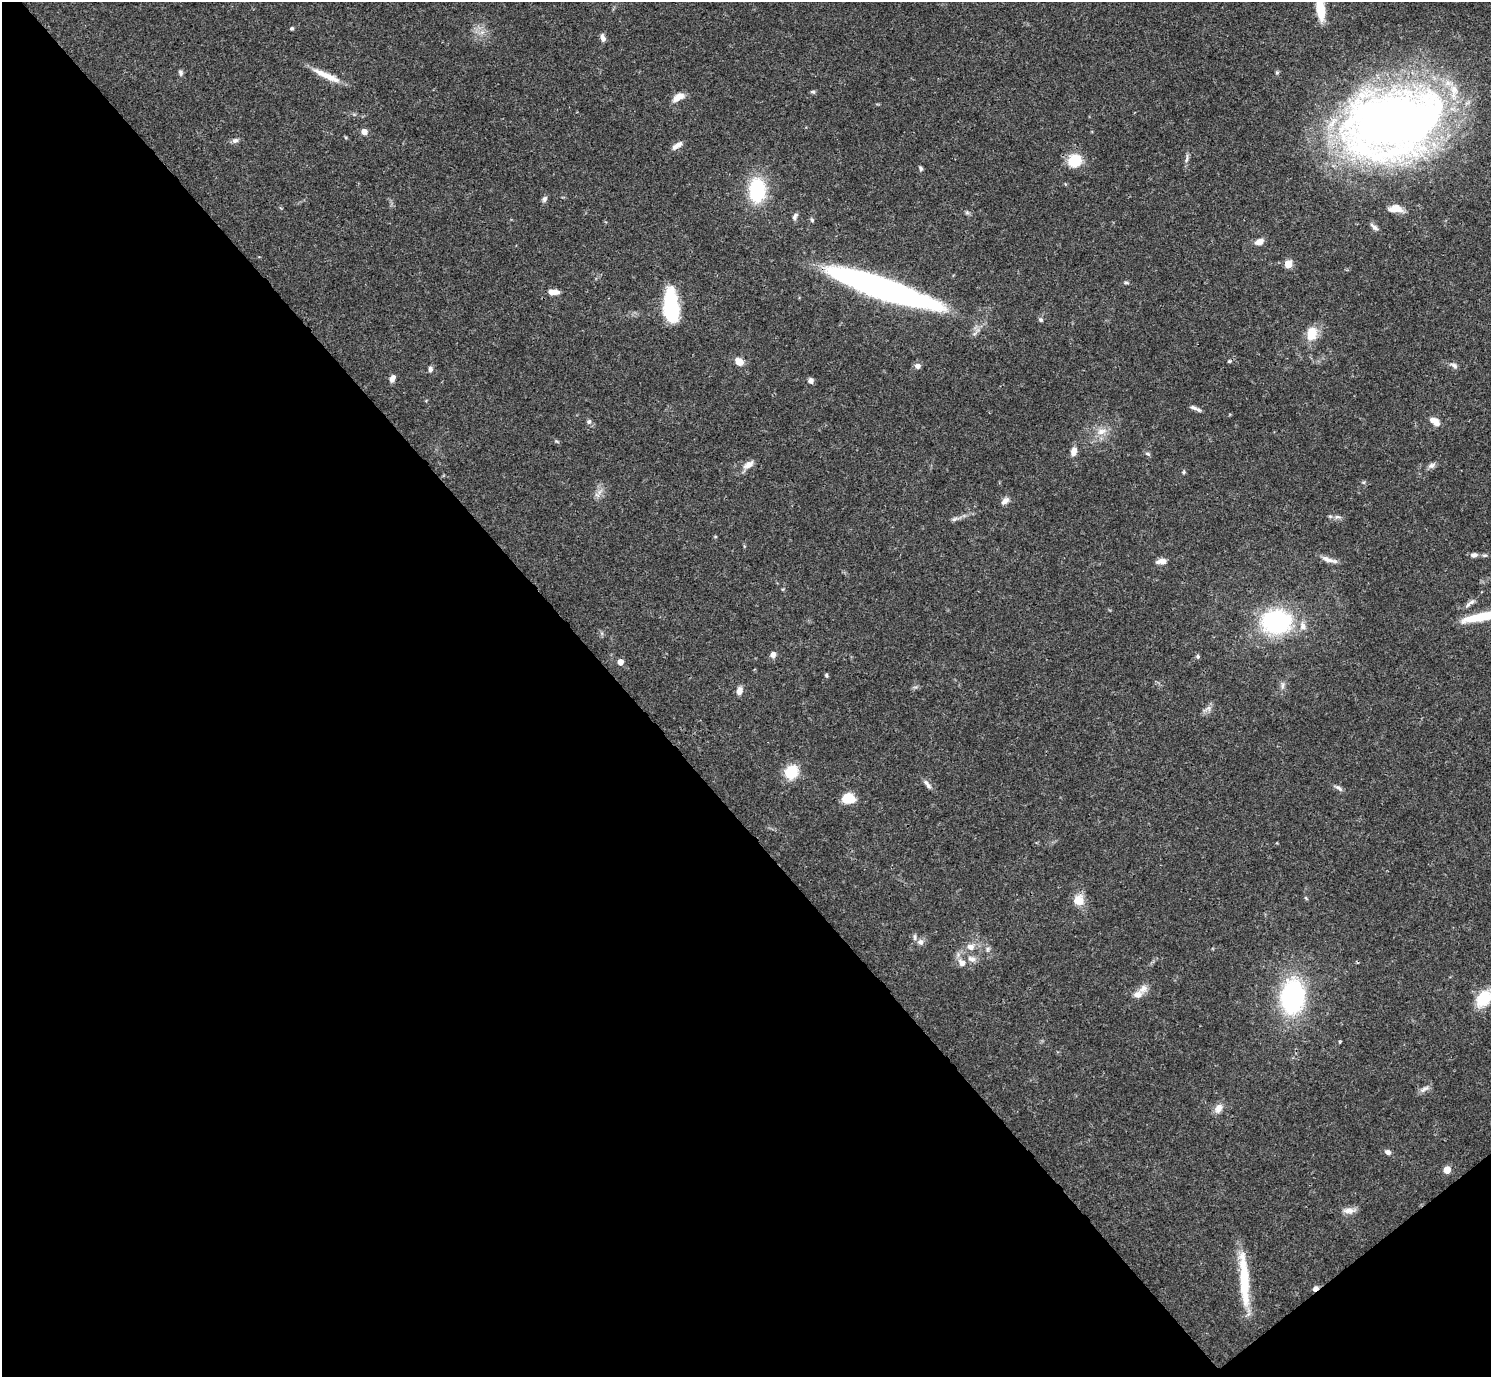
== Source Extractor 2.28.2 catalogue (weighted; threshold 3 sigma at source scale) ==
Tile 14 of 4 x 4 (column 2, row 4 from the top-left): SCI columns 1491-2979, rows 159-1533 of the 5962 x 5959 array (HDU 1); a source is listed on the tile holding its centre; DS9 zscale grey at full resolution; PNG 1493 x 1379 px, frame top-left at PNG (2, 2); no overlay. Shown black and unused: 43% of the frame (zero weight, under 3 of 4 exposures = <1% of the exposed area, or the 3 px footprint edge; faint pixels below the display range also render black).
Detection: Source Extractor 2.28.2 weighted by HDU 2 'WHT'; one run over the whole footprint, this tile lists its part. Background 0.0412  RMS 0.0026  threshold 0.0119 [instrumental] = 3 sigma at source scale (4.5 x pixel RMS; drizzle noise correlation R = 1.50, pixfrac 1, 0.05/0.05 arcsec/px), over >= 5 px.
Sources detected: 93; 1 cosmic-ray / hot-pixel residue — not listed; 5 inside a brighter listed object's ellipse — not listed separately; the other 87 listed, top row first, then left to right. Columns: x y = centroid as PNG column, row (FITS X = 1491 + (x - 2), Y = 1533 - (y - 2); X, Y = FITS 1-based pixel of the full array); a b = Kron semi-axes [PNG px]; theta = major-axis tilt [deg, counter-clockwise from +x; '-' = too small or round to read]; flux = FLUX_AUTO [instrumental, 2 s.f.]
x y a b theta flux
1320 9 27 9 -82 6.3
292 28 4 4 - 0.39
482 32 7 5 43 0.91
603 38 10 6 -74 1.1
180 73 7 5 -70 0.65
1277 73 5 5 - 0.4
326 75 40 7 -25 4.2
813 92 7 5 -6 0.41
678 97 16 7 30 2.4
1393 123 79 52 14 290
364 132 7 6 - 1.4
235 140 8 6 17 0.88
677 145 14 6 34 1.6
1187 159 16 3 83 0.86
1074 161 14 12 42 7.9
921 168 7 4 -66 0.52
757 190 30 20 90 15
544 199 9 6 65 0.77
1395 209 15 8 -2 2.7
967 213 7 4 -1 0.45
795 216 10 5 61 0.75
812 220 6 4 -48 0.38
1374 227 13 5 -41 0.9
1259 242 10 6 24 1.9
1288 264 5 5 - 8.4
1126 283 8 4 -8 0.42
881 288 96 18 -19 100
553 292 13 5 -2 2.3
671 307 28 11 -86 28
1041 320 6 5 - 0.53
1311 334 15 11 80 5.1
1229 361 5 4 - 0.35
739 362 11 8 -38 2.4
918 366 7 6 - 1
1454 366 10 6 -36 0.93
430 369 6 5 - 0.79
392 378 9 6 65 1.3
811 381 6 6 - 0.89
1193 407 12 5 -23 0.95
1433 420 10 7 -11 2
589 422 7 6 - 0.68
1101 431 14 8 21 2.4
557 442 6 3 -21 0.33
1074 451 10 7 74 1.8
1147 454 7 4 -20 0.48
748 465 15 7 33 1.9
1431 465 11 6 30 0.95
1183 472 6 4 89 0.31
597 495 7 4 -18 0.63
1005 501 11 7 43 1.3
1337 517 9 4 -8 0.74
954 519 9 5 27 0.74
1474 555 9 6 7 1.1
1484 555 8 4 0 0.51
1329 560 23 6 -17 1.9
1161 561 12 6 5 1.7
1468 605 11 5 48 0.99
1489 615 53 9 13 11
1276 621 25 20 0 38
1303 626 11 8 -83 1.8
773 654 7 7 - 1.2
1198 656 5 5 - 0.46
620 662 5 4 - 2.4
826 675 6 4 89 0.39
1282 685 13 4 87 0.87
739 691 10 7 75 1.5
1209 708 8 5 -12 0.8
791 772 15 13 52 7.1
927 784 15 5 -53 1.1
1339 788 12 5 -36 0.83
848 798 11 8 -6 7.2
1306 898 6 4 -71 0.3
1079 900 15 13 72 3.4
920 942 9 7 -42 1.2
970 947 10 9 - 1.9
988 949 7 5 61 0.57
972 959 13 7 -14 1.6
962 963 10 8 -41 1.7
1143 989 13 10 47 1.9
1293 997 27 19 85 44
1484 998 14 11 50 11
1424 1089 15 6 31 1.2
1218 1108 12 9 57 2.1
1388 1152 7 6 - 1
1447 1170 5 5 - 5.9
1349 1211 17 7 3 1.7
1244 1283 62 10 -87 13
Isophote crosses this tile's border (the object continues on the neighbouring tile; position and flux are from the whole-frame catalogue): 3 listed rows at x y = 1320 9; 1489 615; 1484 998